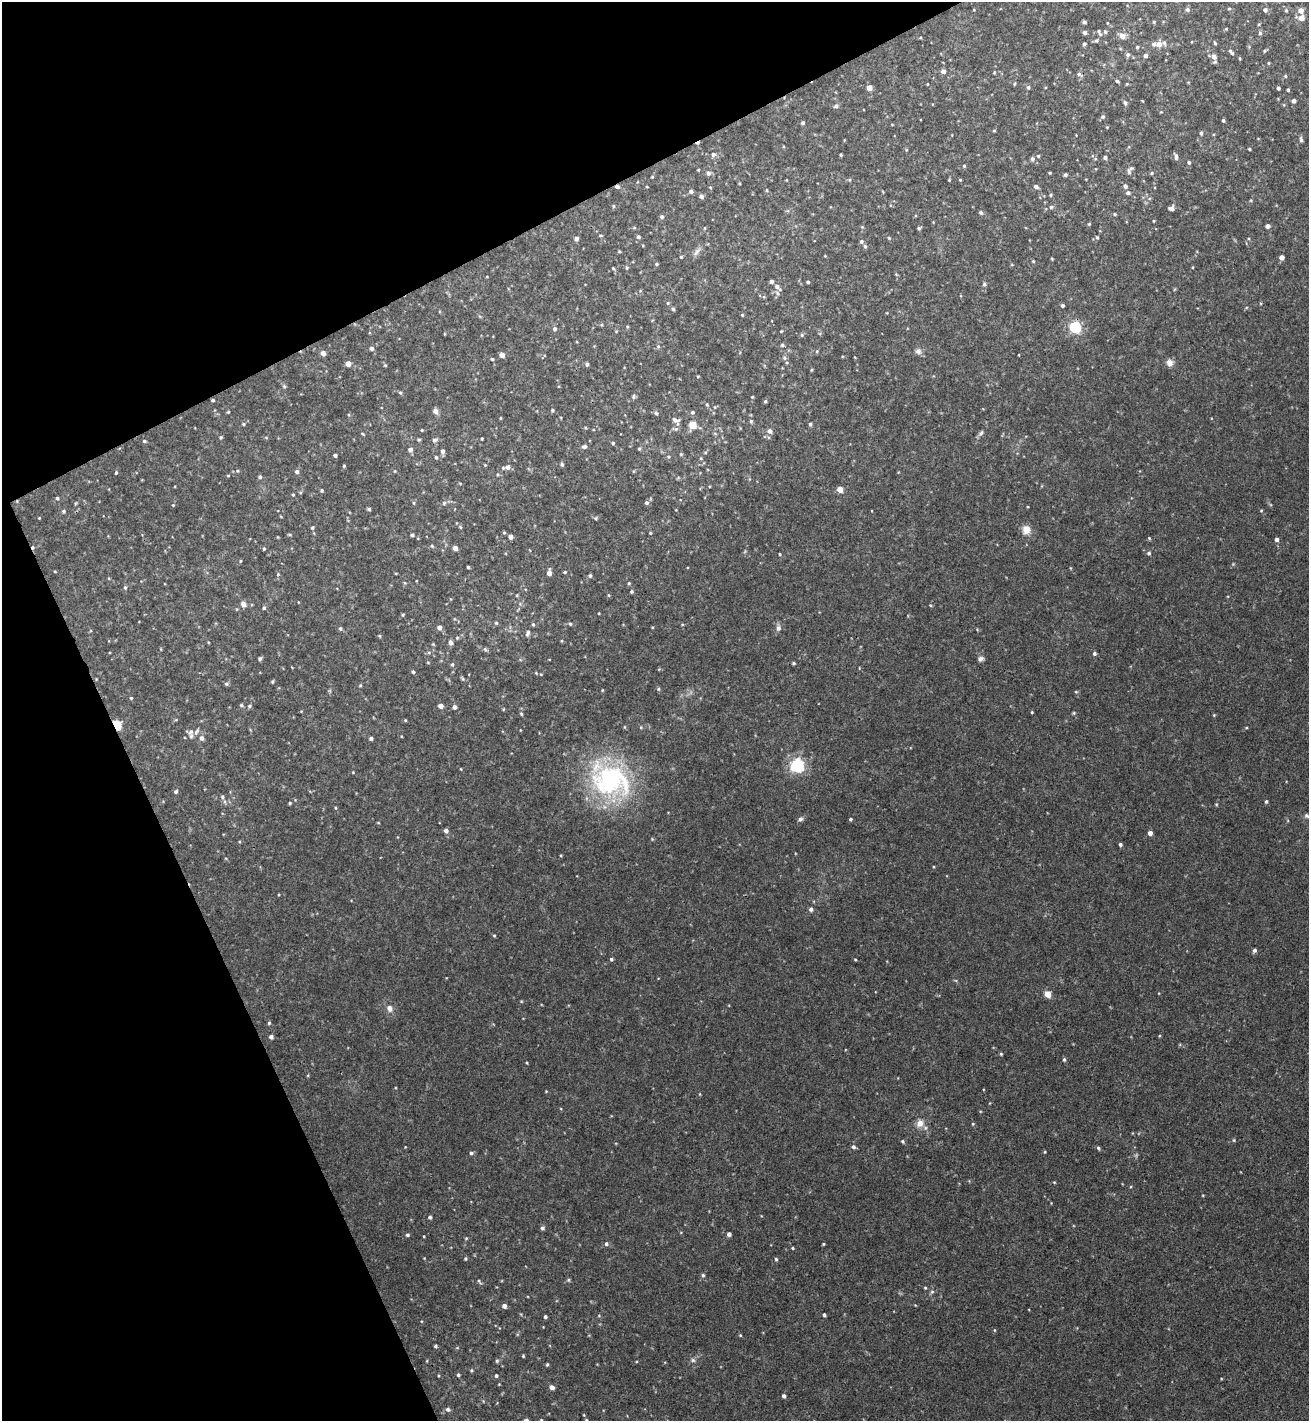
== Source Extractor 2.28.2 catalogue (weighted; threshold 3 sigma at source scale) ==
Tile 5 of 4 x 4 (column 1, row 2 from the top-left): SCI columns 155-1461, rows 2843-4261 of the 5671 x 5681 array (HDU 1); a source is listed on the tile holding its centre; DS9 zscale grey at full resolution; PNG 1311 x 1423 px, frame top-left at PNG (2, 2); no overlay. Shown black and unused: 24% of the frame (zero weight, under 3 of 4 exposures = <1% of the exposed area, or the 3 px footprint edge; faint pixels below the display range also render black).
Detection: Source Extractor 2.28.2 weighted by HDU 2 'WHT'; one run over the whole footprint, this tile lists its part. Background 0.0189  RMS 0.005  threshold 0.0226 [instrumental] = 3 sigma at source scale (4.5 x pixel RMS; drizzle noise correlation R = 1.50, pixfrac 1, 0.05/0.05 arcsec/px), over >= 5 px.
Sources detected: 339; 1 cosmic-ray / hot-pixel residue — not listed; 6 inside a brighter listed object's ellipse — not listed separately; the other 332 listed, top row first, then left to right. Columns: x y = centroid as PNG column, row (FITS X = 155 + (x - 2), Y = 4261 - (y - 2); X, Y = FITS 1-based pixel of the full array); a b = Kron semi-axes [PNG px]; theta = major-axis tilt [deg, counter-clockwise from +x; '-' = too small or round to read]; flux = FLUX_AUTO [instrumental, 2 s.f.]
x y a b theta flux
1187 9 5 5 - 1.2
1229 9 4 4 - 0.58
1265 10 5 5 - 1.6
1286 10 5 4 - 0.57
1301 10 5 5 - 3.6
1301 18 6 5 - 3.5
1084 22 4 3 - 0.92
1154 22 4 4 - 0.53
1259 24 4 3 - 0.46
1226 29 5 3 - 0.41
1099 32 10 4 -65 1.2
1105 32 6 4 -69 0.77
1085 33 4 4 - 1.2
1260 33 5 4 - 0.7
1122 36 7 6 - 3.2
1096 40 5 5 - 0.88
1215 43 4 3 - 0.66
1084 44 4 4 - 0.91
1159 44 6 6 - 3.2
1137 47 4 4 - 0.61
1264 51 4 4 - 0.64
1232 53 4 4 - 0.62
1128 55 6 6 - 1.3
1145 55 4 4 - 1.5
1214 56 7 6 - 3.1
1268 63 4 3 - 0.42
943 71 5 4 - 2.1
1079 74 6 5 - 1.2
1285 76 4 4 - 0.56
1117 81 6 4 -21 0.74
927 84 3 2 - 0.36
1014 84 5 3 - 0.46
1127 84 5 3 - 0.44
1028 87 5 4 - 0.92
869 88 4 4 - 3.9
1278 88 3 3 - 1.1
1288 90 3 3 - 0.74
1294 101 4 4 - 1.6
1125 102 6 5 - 1.1
836 106 6 5 - 1
1103 116 6 6 - 0.89
1223 120 3 3 - 0.85
803 123 4 4 - 0.96
1107 127 3 3 - 0.38
994 131 5 3 - 0.45
1201 133 4 3 - 0.91
1301 139 8 4 -79 1
1249 149 3 3 - 0.59
906 150 5 3 - 0.42
713 154 6 5 - 1.5
841 155 3 2 - 0.58
1038 156 4 4 - 0.58
1176 157 8 4 -82 1.3
1105 158 4 4 - 1.1
1032 159 5 5 - 1.2
1189 162 4 4 - 0.9
964 166 4 4 - 0.54
698 170 4 3 - 0.42
1130 170 11 5 52 1.3
708 173 6 5 - 1.5
1050 173 4 3 - 0.45
1152 173 4 4 - 0.6
1065 175 4 3 - 0.9
652 177 4 3 - 0.45
949 180 4 3 - 0.43
1125 186 5 5 - 1.1
617 187 4 4 - 1.6
1036 187 5 4 - 1.8
767 190 5 3 - 0.43
691 191 5 4 - 1.3
1128 193 5 5 - 1
1050 195 5 3 - 0.57
701 196 5 5 - 1.7
613 206 5 3 - 0.54
1051 207 5 5 - 0.96
1171 208 6 5 - 1.9
981 213 5 4 - 0.93
1115 214 4 3 - 0.6
662 217 5 5 - 1.1
1154 221 4 3 - 0.42
1089 224 4 4 - 0.49
1267 226 4 4 - 1.9
862 227 4 4 - 0.45
634 228 5 3 - 0.53
705 228 5 3 - 0.41
919 228 4 4 - 0.78
600 235 5 3 - 0.53
638 237 5 5 - 1
576 238 5 4 - 1.5
889 238 4 4 - 0.56
1097 238 4 4 - 0.57
861 241 5 5 - 0.94
865 246 5 4 - 0.81
619 251 4 3 - 0.47
696 252 13 5 58 1.9
681 257 4 3 - 0.54
1281 257 4 4 - 2.1
1033 261 4 3 - 0.52
656 264 4 4 - 0.6
1193 267 4 3 - 0.37
613 268 5 4 - 0.52
627 268 6 4 -90 0.67
808 282 3 3 - 0.82
984 284 5 5 - 0.9
777 287 10 5 -46 1.7
668 303 5 4 - 0.62
1062 305 4 4 - 0.94
673 309 4 4 - 0.8
742 315 4 4 - 0.48
1075 327 6 5 - 52
555 329 5 5 - 1.2
802 335 5 5 - 0.7
782 345 5 4 - 0.87
658 346 5 5 - 0.72
371 348 5 5 - 1.4
817 351 5 3 - 0.51
918 351 8 8 - 1.9
323 353 4 4 - 3.3
502 355 4 4 - 3.3
785 358 6 4 -89 0.86
492 359 4 3 - 0.55
1169 363 8 7 - 2.9
348 364 4 4 - 4.4
587 364 4 4 - 1.2
385 365 4 4 - 0.54
811 370 4 3 - 0.51
698 376 4 3 - 0.4
284 386 6 5 - 0.76
400 393 5 3 - 0.61
634 397 6 5 - 0.84
752 397 4 3 - 0.41
213 400 3 3 - 0.78
765 401 5 4 - 0.71
707 405 4 4 - 0.54
552 410 4 3 - 0.61
435 411 7 6 - 1.7
228 412 4 3 - 0.47
692 412 5 4 - 0.94
656 413 5 4 - 0.75
500 418 4 3 - 0.4
675 420 11 6 -14 1.8
751 421 4 4 - 0.69
243 424 4 4 - 0.59
810 424 5 4 - 0.77
693 425 5 5 - 12
422 430 3 3 - 0.45
770 431 6 6 - 1.8
362 433 5 3 - 0.44
981 433 8 5 55 1.2
221 437 5 3 - 0.59
482 439 3 2 - 0.51
419 440 5 3 - 0.53
434 440 6 5 - 1.1
144 441 4 4 - 0.72
613 443 4 4 - 0.73
584 446 6 5 - 1.3
410 449 5 4 - 2.1
639 449 4 4 - 0.63
442 451 6 5 - 1.5
681 454 4 4 - 0.55
335 455 4 3 - 1.2
436 457 4 4 - 0.73
669 457 5 4 - 0.61
701 458 5 3 - 0.48
562 464 5 4 - 0.83
485 465 4 4 - 0.41
344 466 4 3 - 0.59
508 467 7 6 - 2.3
237 471 4 3 - 0.54
395 471 5 3 - 0.41
297 472 5 5 - 1.4
116 473 4 3 - 0.53
228 476 4 3 - 0.42
260 477 5 4 - 0.97
460 483 5 3 - 0.43
840 489 4 4 - 6
322 490 4 4 - 0.69
293 495 4 3 - 0.5
57 498 4 4 - 0.66
414 503 5 3 - 0.56
444 503 5 5 - 0.93
646 503 5 5 - 1.2
173 505 3 3 - 0.39
369 509 4 4 - 0.77
1261 510 4 3 - 0.43
63 511 5 5 - 0.89
39 518 3 2 - 0.38
596 518 5 4 - 0.7
312 527 5 4 - 0.69
460 527 5 3 - 0.59
1026 529 10 9 - 4.6
504 532 4 4 - 0.56
650 533 4 3 - 0.45
290 535 5 3 - 0.52
412 535 4 3 - 0.78
510 537 4 4 - 2.3
1149 538 5 3 - 0.51
1276 539 4 4 - 1.7
432 546 6 3 -45 0.65
33 547 5 3 - 0.85
455 548 4 4 - 3.1
264 549 4 3 - 0.7
1149 553 6 5 - 0.8
780 554 3 3 - 0.47
240 561 4 3 - 0.43
468 567 3 3 - 0.83
565 572 4 4 - 0.54
549 573 6 4 86 3
278 574 5 4 - 0.64
590 576 5 4 - 0.79
629 583 5 4 - 0.59
125 587 5 4 - 0.74
632 591 4 4 - 0.72
517 595 5 3 - 0.4
609 595 5 3 - 0.51
243 604 7 6 - 2.4
264 608 5 4 - 0.78
599 613 4 2 - 0.34
403 615 4 3 - 0.58
496 623 5 4 - 0.6
533 624 5 4 - 0.69
570 624 5 4 - 0.66
439 627 5 4 - 2.3
340 628 5 4 - 0.76
778 628 8 7 - 1.8
528 633 8 5 71 1.4
380 636 5 3 - 0.53
451 642 5 4 - 2
485 649 6 4 -45 0.75
429 652 6 4 18 0.7
1094 653 4 4 - 1.2
260 658 5 4 - 0.95
981 659 7 6 - 1.5
794 663 4 3 - 0.64
452 664 5 4 - 0.71
413 672 4 4 - 0.82
536 673 4 4 - 0.42
541 674 5 3 - 0.44
463 679 6 4 -71 0.64
272 682 4 3 - 0.64
226 684 5 5 - 0.84
360 685 4 4 - 0.51
658 689 6 4 89 0.62
602 690 4 3 - 0.41
1076 692 5 3 - 0.51
131 698 4 4 - 0.55
241 705 5 4 - 0.86
249 706 5 5 - 0.79
441 706 4 4 - 3.3
454 707 5 4 - 1.6
504 709 5 3 - 0.43
1032 712 3 3 - 0.47
1074 713 4 4 - 0.57
521 714 4 3 - 0.62
1214 715 4 4 - 0.43
405 720 4 3 - 0.46
117 725 5 4 - 28
1246 728 4 3 - 0.43
191 732 13 8 0 2.6
201 738 6 5 - 1.8
371 738 4 4 - 1
797 766 6 6 - 120
353 772 3 3 - 0.36
610 780 56 39 -23 76
176 792 4 4 - 0.99
222 797 5 5 - 0.82
1266 801 5 4 - 0.8
290 803 4 3 - 0.67
1216 804 5 3 - 0.46
335 808 4 3 - 0.52
1307 816 8 5 -23 1.2
800 819 6 6 - 1.2
850 819 4 3 - 0.72
446 831 4 4 - 1.9
1150 833 4 4 - 2.5
1120 844 4 4 - 1
811 909 5 4 - 1.5
494 936 4 3 - 0.51
1254 950 5 4 - 1.3
611 959 4 4 - 0.8
855 959 4 3 - 0.44
1048 994 5 4 - 7.5
389 1008 9 7 -76 2.5
269 1023 4 4 - 0.67
271 1037 4 4 - 1.6
1001 1054 4 4 - 0.56
1064 1059 5 4 - 0.8
527 1063 4 2 - 0.42
546 1091 3 3 - 0.35
920 1123 11 9 63 4
973 1124 4 4 - 0.53
1234 1140 5 3 - 0.48
902 1141 5 5 - 0.78
853 1147 5 5 - 1.2
1098 1148 5 4 - 0.79
1045 1152 4 3 - 0.46
471 1153 5 4 - 0.86
1054 1182 4 3 - 0.41
430 1217 4 4 - 1
542 1228 5 4 - 1.2
729 1234 4 4 - 1.6
408 1235 5 4 - 0.82
466 1238 4 4 - 0.5
606 1244 5 5 - 1.1
823 1244 4 3 - 0.51
793 1248 3 3 - 0.59
465 1259 5 3 - 0.6
776 1259 4 4 - 0.69
703 1275 5 5 - 0.8
569 1280 6 4 -90 0.64
479 1281 5 3 - 0.62
925 1288 4 3 - 0.52
932 1292 6 5 - 0.92
504 1306 5 4 - 2.1
824 1315 3 3 - 1
545 1317 4 3 - 0.91
994 1330 5 3 - 0.43
740 1335 4 3 - 0.49
435 1346 4 3 - 0.68
523 1356 4 3 - 0.52
693 1360 6 5 - 1
497 1361 5 4 - 0.75
547 1364 4 3 - 0.59
471 1370 4 4 - 0.59
458 1375 4 4 - 0.77
496 1375 4 4 - 0.79
552 1387 5 4 - 2.5
784 1396 4 4 - 1.4
448 1409 6 5 - 1.3
584 1415 4 3 - 0.42
541 1420 4 3 - 0.45
586 1420 4 4 - 0.63
Overlapping masked pixels (flux is a lower limit): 3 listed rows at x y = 617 187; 33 547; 117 725
Isophote crosses this tile's border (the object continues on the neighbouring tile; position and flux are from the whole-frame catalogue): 3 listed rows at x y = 1307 816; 541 1420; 586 1420